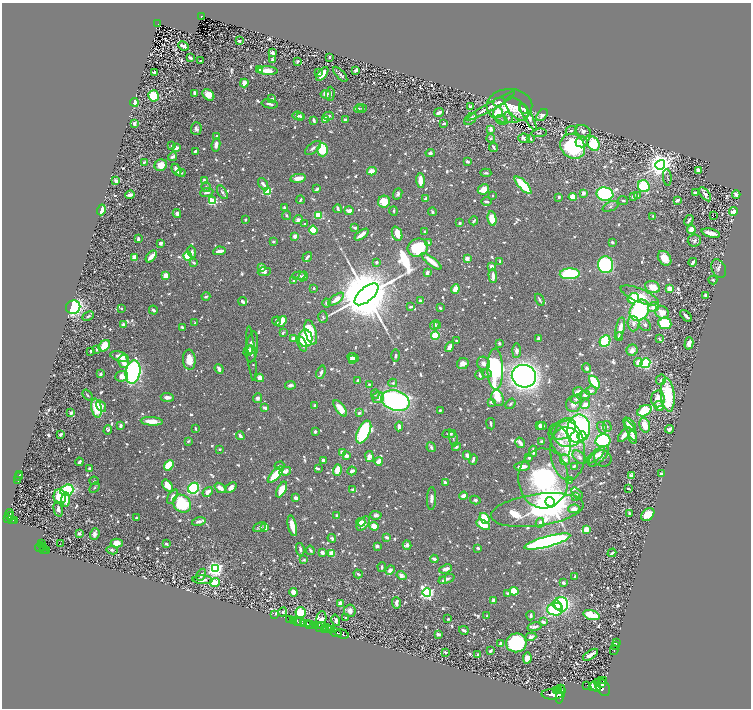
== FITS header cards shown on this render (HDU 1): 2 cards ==
NAXIS1  =                 1498
NAXIS2  =                 1412

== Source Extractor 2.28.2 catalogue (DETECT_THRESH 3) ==
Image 1498 x 1412 px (HDU 1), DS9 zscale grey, zoomed out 1/2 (1 PNG px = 2 x 2 image px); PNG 753 x 710 px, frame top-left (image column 2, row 1411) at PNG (2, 3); each listed source drawn as its Kron ellipse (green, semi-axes under 4 px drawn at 4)
Background 0.498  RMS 0.0098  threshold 0.0294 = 3 sigma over >= 5 px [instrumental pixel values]
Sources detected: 1268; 82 cannot appear on this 1/2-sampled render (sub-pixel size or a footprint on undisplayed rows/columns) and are neither listed nor drawn; of the other 1186, the 500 brightest by FLUX_AUTO listed and drawn (686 fainter detections omitted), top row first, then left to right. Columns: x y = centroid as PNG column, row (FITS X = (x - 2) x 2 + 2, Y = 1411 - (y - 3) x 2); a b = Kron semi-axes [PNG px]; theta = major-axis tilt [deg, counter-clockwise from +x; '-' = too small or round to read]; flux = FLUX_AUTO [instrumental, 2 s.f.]
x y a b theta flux
201 17 3 2 - 29
158 24 2 2 - 54
239 41 4 3 - 3.4
183 46 5 3 - 13
272 52 3 3 - 7.9
330 57 2 2 - 4.4
190 58 4 2 - 3.5
272 60 3 2 - 8.3
201 61 3 2 - 3.4
297 62 3 2 - 6.4
260 70 2 2 - 49
356 70 4 3 - 5.8
268 71 9 4 -3 30
154 72 2 2 - 5.9
318 73 3 3 - 4.6
322 74 8 3 52 34
340 74 9 3 -47 5.9
244 83 4 3 - 29
195 93 3 2 - 13
326 94 5 4 - 11
330 94 7 3 87 4.3
208 95 7 5 -42 24
153 96 5 5 - 97
272 99 3 2 - 6.5
134 102 4 3 - 21
499 102 6 3 18 11
270 104 8 2 -12 7.1
491 106 27 3 30 18
509 106 23 17 2 45
470 107 4 3 - 5.8
362 108 5 4 - 3.6
359 109 5 3 - 3.3
517 109 14 8 -47 28
524 109 5 3 - 9.2
439 112 5 2 - 11
498 113 5 5 - 79
542 115 7 4 51 9.7
298 116 6 4 -6 6
301 116 4 3 - 5.7
328 116 5 3 - 5.1
508 117 6 4 -67 3.5
528 117 16 2 -60 13
325 119 2 2 - 53
345 119 4 3 - 5.3
470 119 7 5 43 8.7
314 120 4 2 - 7.8
501 120 6 4 -21 3.5
134 123 3 3 - 13
444 123 3 2 - 4.6
196 129 6 5 - 7
491 129 4 3 - 9.6
571 130 5 3 - 3.8
583 131 8 5 -25 8.8
539 133 7 3 8 3.3
217 136 4 3 - 5.9
491 138 4 3 - 5.4
524 138 6 4 -8 6.1
531 139 3 3 - 3.3
582 142 6 5 - 12
594 144 7 6 - 100
172 145 3 2 - 5
216 145 6 3 79 14
573 146 13 11 -44 200
176 148 4 3 - 13
313 148 9 4 40 7.2
494 148 4 2 - 7.4
322 150 6 5 - 61
195 151 4 2 - 7.5
430 153 5 4 - 4.8
172 157 4 3 - 7.8
467 161 3 2 - 10
144 162 4 2 - 3.4
161 165 6 5 - 35
660 165 5 4 - 2700
176 170 6 3 -60 16
698 170 4 3 - 18
372 171 5 4 - 18
181 173 4 3 - 3.7
486 173 5 3 - 4.2
667 177 8 3 -85 3.9
298 178 8 3 10 25
204 180 3 2 - 12
116 181 3 3 - 14
420 181 7 3 -87 28
263 184 7 3 -57 9.7
523 185 11 4 -46 130
644 186 6 5 - 150
206 187 5 4 - 4.3
317 189 4 2 - 5.5
483 189 6 4 29 24
267 191 3 3 - 170
207 192 6 3 7 7.6
222 192 8 3 -58 4.4
583 193 3 3 - 13
695 193 3 3 - 4.8
398 194 6 4 68 6.9
605 194 8 6 -8 580
705 194 8 3 -54 7.8
130 195 5 4 - 6.6
492 195 2 2 - 4.9
638 195 4 3 - 3.9
736 195 4 3 - 9.3
633 196 4 3 - 6.5
559 197 3 3 - 4
573 197 4 4 - 40
426 199 3 2 - 8.3
300 200 4 2 - 4.2
623 200 5 3 - 3.3
678 200 4 2 - 7.8
212 201 4 3 - 120
486 201 5 2 - 4.9
384 202 6 6 - 52
610 206 8 4 23 4.8
284 208 4 3 - 4.6
338 209 4 2 - 7.7
101 210 5 3 - 39
349 211 4 3 - 12
394 211 5 2 - 3.3
733 211 4 3 - 13
432 212 4 3 - 4.5
177 214 4 3 - 8.7
286 215 4 3 - 3.3
318 215 4 3 - 57
653 216 2 2 - 4
713 216 2 1 - 28
492 219 7 4 -80 43
245 220 2 2 - 5.6
298 220 5 4 - 10
689 220 6 2 56 5.1
474 221 4 2 - 4.2
460 223 2 2 - 10
305 224 3 2 - 4.7
355 228 3 2 - 4.1
691 229 4 4 - 19
313 230 4 4 - 79
424 232 3 2 - 5.1
711 233 9 3 -13 29
397 234 7 5 -67 30
362 235 8 3 37 21
295 236 4 3 - 11
138 239 4 3 - 5.3
694 240 6 6 - 6.8
273 242 3 2 - 4.6
429 242 3 3 - 4.3
612 242 3 2 - 5
161 243 3 2 - 12
418 248 10 8 25 120
192 251 6 4 -75 6.6
219 251 6 3 11 16
151 256 7 3 50 27
188 256 4 4 - 130
135 257 3 3 - 28
307 257 5 2 - 5.6
665 258 8 6 -52 26
467 259 2 2 - 31
432 261 12 3 -38 32
194 262 4 3 - 4.3
376 262 4 3 - 4.4
500 262 4 3 - 5.3
693 262 4 2 - 5.1
605 265 8 7 - 280
261 267 4 3 - 13
492 267 4 3 - 18
719 269 10 7 -64 6.7
264 272 6 4 3 8.4
427 273 4 3 - 8.9
570 274 10 5 2 180
166 276 4 3 - 23
299 276 6 3 5 4.6
493 276 7 3 -90 14
303 277 5 4 - 13
713 280 4 3 - 4.5
294 281 4 4 - 4.4
653 287 7 6 - 34
314 288 3 2 - 4
669 288 3 3 - 27
455 289 5 3 - 27
366 294 14 7 41 28000
705 295 2 2 - 20
206 296 4 3 - 4.3
640 296 20 6 -22 43
633 298 6 5 - 50
336 299 9 4 37 22
540 300 6 2 -62 5.2
420 301 3 2 - 9.5
243 302 5 2 - 6.4
326 303 4 3 - 3.4
411 306 4 2 - 5.8
73 307 7 6 - 330
654 307 6 4 26 18
121 308 2 2 - 3.5
440 308 2 2 - 4.8
153 310 4 2 - 6.7
639 310 11 9 56 270
662 312 7 6 - 30
88 316 6 3 25 6.4
686 316 7 2 -45 7.5
323 317 6 5 - 3.7
276 321 4 2 - 4.1
281 321 6 3 50 31
195 323 2 2 - 5.8
665 323 6 6 - 120
633 324 7 6 - 11
124 325 2 2 - 35
435 325 5 3 - 5.9
437 325 3 3 - 3.3
645 325 7 5 -50 5.9
182 328 3 2 - 6.9
620 328 11 3 79 20
311 332 12 5 -74 49
283 333 4 2 - 4.3
435 336 4 4 - 76
619 336 4 3 - 4.5
306 338 9 7 -87 230
293 339 4 3 - 18
538 339 3 3 - 5.4
660 339 4 2 - 3.3
456 341 3 2 - 3.6
605 341 6 5 - 120
499 343 2 2 - 11
689 343 6 4 75 23
302 344 7 4 -69 12
104 346 6 5 - 39
252 347 15 6 83 18
450 347 5 2 - 24
97 349 4 3 - 5.7
251 349 4 3 - 7.2
632 350 6 5 - 9.8
91 351 3 2 - 6.6
248 351 6 3 57 9
516 351 7 4 89 9.6
251 354 27 4 -85 13
395 355 6 3 89 3.9
119 356 9 5 -16 24
353 357 6 3 -22 6.8
189 360 10 6 -85 28
352 360 4 3 - 8.3
124 362 6 5 - 27
638 362 4 4 - 18
483 363 7 6 - 11
645 363 5 5 - 140
463 364 6 5 - 14
587 368 5 4 - 6.5
219 369 5 3 - 14
495 369 20 8 -89 410
133 372 11 7 79 480
321 372 7 4 70 6.5
487 373 5 4 - 3.3
101 374 3 2 - 6.2
480 375 5 3 - 6.4
122 376 6 5 - 18
524 376 12 11 - 1700
260 378 4 4 - 22
661 380 5 5 - 5.4
357 381 4 3 - 4.3
594 382 7 3 -54 110
393 383 4 4 - 3.5
369 384 3 2 - 3.3
290 385 5 3 - 8.1
591 391 6 4 10 6.5
578 392 5 3 - 13
375 394 5 4 - 3.4
88 395 6 3 -53 3.4
585 395 5 4 - 7.1
668 395 17 7 -84 120
167 397 7 3 -3 9.9
258 398 5 4 - 7.1
378 398 6 5 - 10
498 398 8 6 -67 22
576 399 6 4 16 4.6
658 399 8 7 - 27
395 401 14 10 -18 690
491 402 4 3 - 4.6
510 404 6 3 52 3.3
573 404 8 7 - 13
585 404 5 4 - 20
315 405 2 2 - 8.7
101 406 6 4 -56 15
659 406 5 4 - 15
96 408 9 5 -78 69
265 408 3 2 - 10
340 408 9 4 -54 34
440 410 2 2 - 3.4
644 411 7 5 29 84
71 413 4 4 - 4.5
359 413 4 3 - 4
152 421 11 4 -4 30
491 424 6 2 -81 4.3
630 424 8 3 -44 12
645 425 7 5 -73 31
120 426 3 2 - 10
399 426 5 3 - 6.9
540 426 4 3 - 7.7
542 426 4 2 - 4.8
607 426 5 4 - 3.7
602 428 6 4 -59 6.3
196 429 3 2 - 4.5
564 429 13 9 32 38
579 429 14 11 81 470
669 429 4 3 - 6.6
108 430 5 3 - 4.1
631 430 11 4 -63 17
315 432 3 2 - 7.5
364 432 12 6 64 250
61 434 3 3 - 8.9
449 434 7 4 6 8.9
624 435 9 3 53 17
240 436 4 2 - 9.9
582 436 4 4 - 45
567 437 13 10 -8 40
632 437 6 4 -72 12
453 439 8 3 -74 3.4
560 440 17 9 -65 22
188 441 4 3 - 3.9
603 441 7 6 - 320
542 442 3 2 - 5.2
520 443 5 2 - 14
431 447 5 3 - 4.6
456 447 5 3 - 3.7
220 449 2 2 - 3.4
533 451 6 2 -86 9.7
568 451 30 17 -87 64
343 453 4 3 - 21
467 455 4 3 - 6.9
596 455 11 4 40 12
346 456 4 4 - 8.1
599 456 13 6 45 13
370 457 5 4 - 17
580 457 8 5 -43 7.3
529 458 3 3 - 4.3
603 458 9 8 - 6.3
473 459 5 2 - 5.7
323 460 3 3 - 9.7
565 460 5 5 - 12
379 461 4 3 - 23
79 462 4 3 - 5
169 465 5 4 - 65
279 466 5 3 - 5.3
574 466 4 2 - 4
522 467 8 3 4 20
90 469 3 3 - 15
318 469 3 2 - 3.4
337 470 6 3 73 34
285 471 6 4 12 15
352 471 4 3 - 11
20 474 3 2 - 38
662 474 3 2 - 4.4
276 475 10 4 47 62
631 475 4 3 - 5.3
19 477 2 1 - 29
543 478 30 25 -88 700
18 480 2 1 - 170
569 480 2 2 - 7.6
94 481 4 3 - 3.4
445 483 4 3 - 6.5
167 486 6 4 -52 31
94 488 6 4 46 3.4
194 488 6 5 - 280
220 488 6 4 -36 15
231 488 6 4 39 13
628 489 3 2 - 3.5
67 490 7 5 19 180
282 490 9 4 62 38
353 490 3 3 - 7.5
208 492 5 3 - 19
577 493 6 4 -46 4.9
463 496 4 3 - 21
575 496 3 3 - 4.4
60 497 7 6 - 76
172 497 8 4 61 9.3
296 498 3 3 - 9.3
431 499 11 4 88 11
66 500 7 4 89 25
475 500 5 4 - 3.9
550 502 5 4 - 10000
182 504 10 8 -41 150
58 509 8 4 -78 10
574 509 6 4 1 26
537 510 46 16 8 290
629 513 3 2 - 5.3
9 514 5 3 - 260
648 514 7 5 40 40
376 515 6 4 -3 6.3
10 516 4 2 - 190
337 516 4 3 - 4.5
8 518 3 2 - 170
136 518 2 2 - 6
484 518 6 4 -53 63
12 520 3 2 - 170
15 521 3 2 - 96
199 522 7 3 12 8.9
361 522 4 4 - 18
363 523 8 5 50 27
540 523 5 4 - 9.2
483 525 7 4 -29 50
292 526 11 3 -77 32
374 526 4 4 - 27
260 527 7 3 26 5.7
265 528 4 3 - 19
586 529 3 3 - 28
79 533 3 3 - 4.3
95 534 6 4 72 11
387 537 4 3 - 7.3
332 538 4 3 - 5
547 542 24 5 15 830
117 543 6 4 2 25
41 544 4 3 - 160
60 544 2 1 - 7.2
166 544 4 2 - 3.8
407 545 4 4 - 7.7
377 546 3 3 - 6.6
40 547 5 2 - 310
44 547 2 2 - 45
478 548 2 2 - 5.9
44 549 2 1 - 97
300 549 6 3 -79 5.5
47 550 3 3 - 52
112 550 6 4 -7 5.2
310 550 4 2 - 5.1
322 552 4 3 - 7.4
332 553 4 4 - 25
612 553 4 2 - 4.4
434 559 4 2 - 9.7
304 560 4 3 - 3.9
382 567 4 2 - 4
215 569 4 4 - 760
446 569 6 3 21 15
390 570 5 3 - 13
358 574 4 3 - 4.6
201 575 6 4 60 9
401 576 5 4 - 9.7
575 577 4 2 - 4.2
447 579 8 3 20 7.7
203 580 10 4 -1 19
443 580 4 3 - 3.3
215 583 5 3 - 90
563 583 4 3 - 5
514 591 4 4 - 61
293 592 4 3 - 20
427 593 4 4 - 510
507 593 3 3 - 4.5
493 600 4 3 - 7.6
340 603 3 3 - 27
396 603 6 3 -87 9.7
561 604 7 7 - 230
557 605 5 3 - 84
555 609 8 6 4 130
350 611 6 6 - 12
283 612 4 3 - 3.9
301 613 5 5 - 80
275 614 4 2 - 6.9
592 615 9 4 -16 50
487 616 3 3 - 4
531 616 4 3 - 5
346 618 3 3 - 3.3
289 619 2 2 - 67
448 619 2 2 - 4.3
293 620 3 2 - 120
321 620 9 5 77 33
336 620 6 3 -76 9.1
297 621 2 2 - 180
300 622 5 3 - 340
543 622 3 2 - 13
304 623 2 1 - 60
307 624 4 2 - 390
310 625 5 2 - 820
322 625 2 1 - 65
316 626 3 3 - 510
534 627 7 3 14 9.6
319 628 3 2 - 230
324 629 4 2 - 230
328 629 4 2 - 240
330 630 2 2 - 130
332 630 2 1 - 130
464 630 5 3 - 6.7
336 632 6 2 -19 580
342 634 7 2 -18 710
438 634 4 3 - 6.7
531 637 5 4 - 9.8
616 642 4 1 - 83
516 643 10 9 - 210
501 644 3 3 - 14
615 646 3 1 - 190
614 650 5 1 - 400
490 651 3 2 - 4.1
445 652 3 2 - 4
478 655 2 2 - 4.2
591 655 8 2 34 17
527 658 5 4 - 27
603 681 3 2 - 97
602 683 2 2 - 310
587 685 2 1 - 42
592 687 4 2 - 750
596 687 6 4 -44 1700
602 687 10 6 -59 1900
560 689 2 2 - 170
557 690 3 2 - 280
559 691 3 2 - 260
552 694 11 5 -1 2600
560 694 9 2 75 1100
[686 fainter detections neither listed nor drawn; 82 sub-pixel or undisplayed-footprint detections neither listed nor drawn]